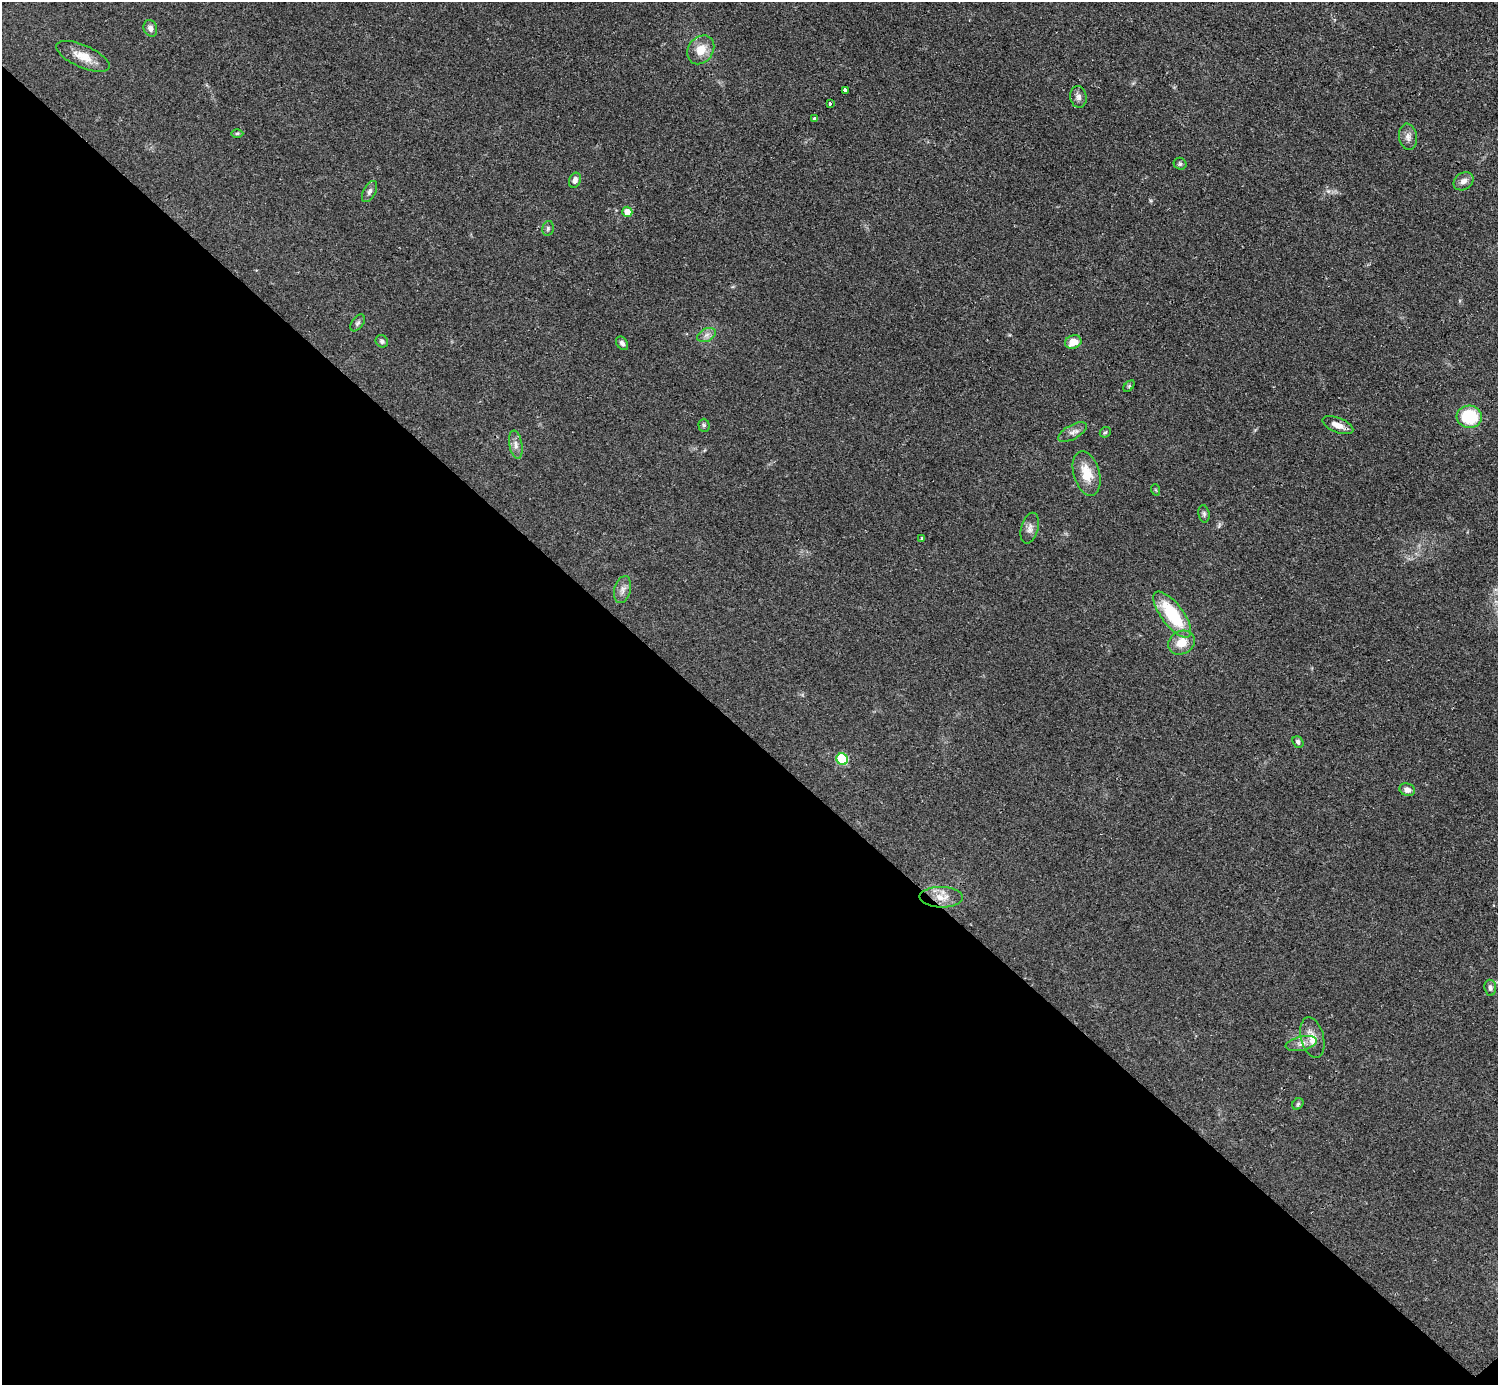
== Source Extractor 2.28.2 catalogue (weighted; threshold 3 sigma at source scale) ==
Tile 14 of 4 x 4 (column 2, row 4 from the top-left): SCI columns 1504-2999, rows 307-1689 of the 5993 x 5993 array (HDU 1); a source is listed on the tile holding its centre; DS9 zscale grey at full resolution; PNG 1500 x 1387 px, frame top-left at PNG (2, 2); each listed source drawn as its Kron ellipse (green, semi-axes under 4 px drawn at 4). Shown black and unused: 47% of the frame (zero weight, under 2 of 3 exposures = <1% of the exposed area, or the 3 px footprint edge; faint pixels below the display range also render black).
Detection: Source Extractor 2.28.2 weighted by HDU 2 'WHT'; one run over the whole footprint, this tile lists its part. Background 0.0508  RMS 0.0077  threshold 0.0346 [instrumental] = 3 sigma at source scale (4.5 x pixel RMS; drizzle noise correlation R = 1.50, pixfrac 1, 0.05/0.05 arcsec/px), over >= 5 px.
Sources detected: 43; all 43 listed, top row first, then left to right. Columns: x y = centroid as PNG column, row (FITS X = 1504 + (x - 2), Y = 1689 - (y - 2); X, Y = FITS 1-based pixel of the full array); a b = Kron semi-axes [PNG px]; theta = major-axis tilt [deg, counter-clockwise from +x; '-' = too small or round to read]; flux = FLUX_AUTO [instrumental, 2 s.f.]
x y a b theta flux
150 28 8 6 -71 3.4
701 50 15 12 54 12
83 56 29 11 -23 12
845 90 3 3 - 4.2
1078 97 11 8 -82 3.4
830 104 3 3 - 1.7
815 118 3 3 - 2.4
237 133 6 4 1 1
1408 137 13 9 -80 4.4
1180 164 6 6 - 1.5
575 180 8 5 68 3.1
1463 181 11 8 35 4
369 192 11 6 62 2.8
627 212 5 5 - 7.9
548 228 7 5 77 1.7
358 323 9 5 52 2
707 335 10 6 27 3.2
382 341 6 6 - 1.8
1073 342 8 6 21 10
622 343 7 5 -53 2.2
1129 386 6 4 46 1.1
1469 417 12 11 - 38
704 425 6 5 - 1.6
1338 425 16 7 -22 6.3
1072 432 16 7 29 4
1105 432 6 4 41 1.1
516 445 14 6 -80 4.1
1087 473 23 13 -73 17
1156 490 6 3 -70 0.78
1204 514 8 5 -81 1.7
1030 528 16 8 74 4.2
922 538 3 3 - 2.7
623 590 14 8 76 4.3
1172 615 28 11 -53 42
1181 643 14 11 28 12
1298 742 6 4 -52 1.7
842 759 6 5 - 51
1407 790 8 6 -19 3.8
941 897 22 10 -1 9.9
1490 988 8 6 -82 2.4
1312 1038 21 11 -75 9.6
1301 1044 16 7 12 5
1298 1104 6 5 - 1.1